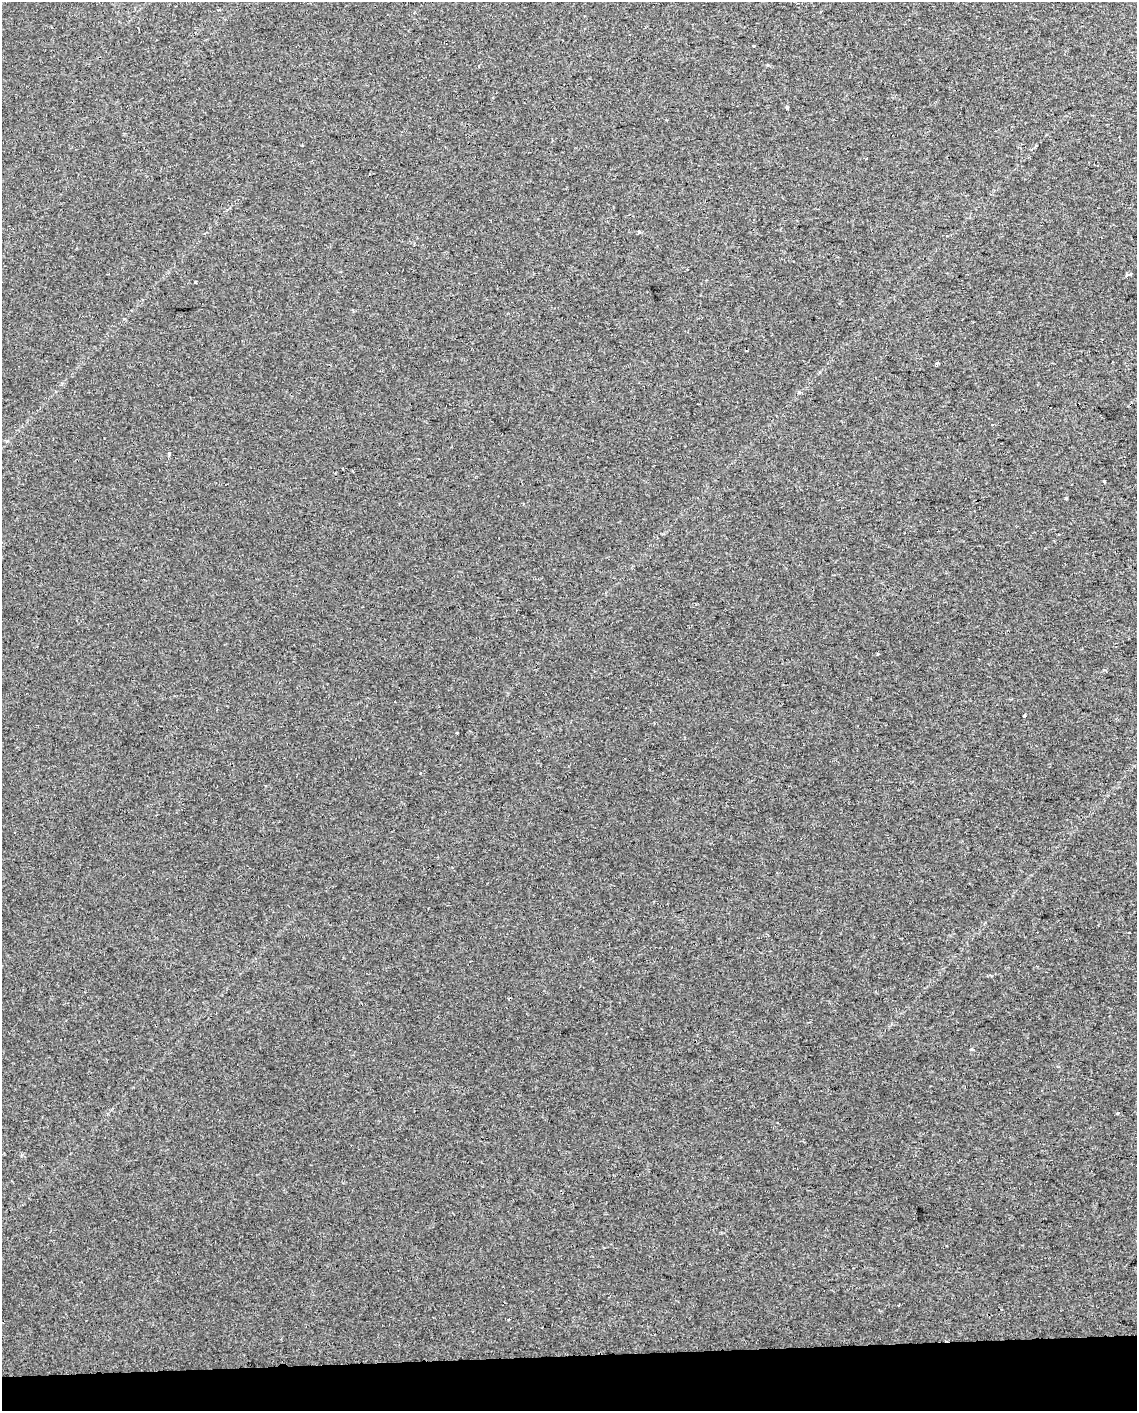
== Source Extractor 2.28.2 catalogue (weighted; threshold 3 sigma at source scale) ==
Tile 10 of 4 x 3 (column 2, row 3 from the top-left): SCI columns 1175-2309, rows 9-1417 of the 4618 x 4284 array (HDU 1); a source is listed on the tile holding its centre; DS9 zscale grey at full resolution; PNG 1139 x 1413 px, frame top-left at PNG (2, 2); no overlay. Shown black and unused: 4% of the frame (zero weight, under 2 of 3 exposures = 2% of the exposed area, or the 3 px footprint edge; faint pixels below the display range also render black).
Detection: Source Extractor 2.28.2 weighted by HDU 2 'WHT'; one run over the whole footprint, this tile lists its part. Background 0.00208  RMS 0.0038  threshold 0.0171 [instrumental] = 3 sigma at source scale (4.5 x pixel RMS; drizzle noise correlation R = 1.50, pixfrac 1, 0.0396/0.0396 arcsec/px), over >= 5 px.
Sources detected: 17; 3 cosmic-ray / hot-pixel residue — not listed; the other 14 listed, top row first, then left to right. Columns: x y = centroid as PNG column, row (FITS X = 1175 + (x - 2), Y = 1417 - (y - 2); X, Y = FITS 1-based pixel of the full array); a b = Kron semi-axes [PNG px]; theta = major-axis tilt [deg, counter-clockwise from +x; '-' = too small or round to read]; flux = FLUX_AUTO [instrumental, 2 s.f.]
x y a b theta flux
754 46 3 3 - 2.2
787 107 4 3 - 1
638 232 3 3 - 1.3
1127 275 3 3 - 3.3
195 282 3 3 - 0.53
937 363 4 3 - 0.65
169 454 3 3 - 1.1
1104 481 4 3 - 0.35
1066 498 3 3 - 0.86
877 654 3 3 - 0.45
1024 716 3 3 - 1.5
457 733 3 2 - 0.3
1129 932 3 2 - 0.41
972 1049 4 3 - 0.56